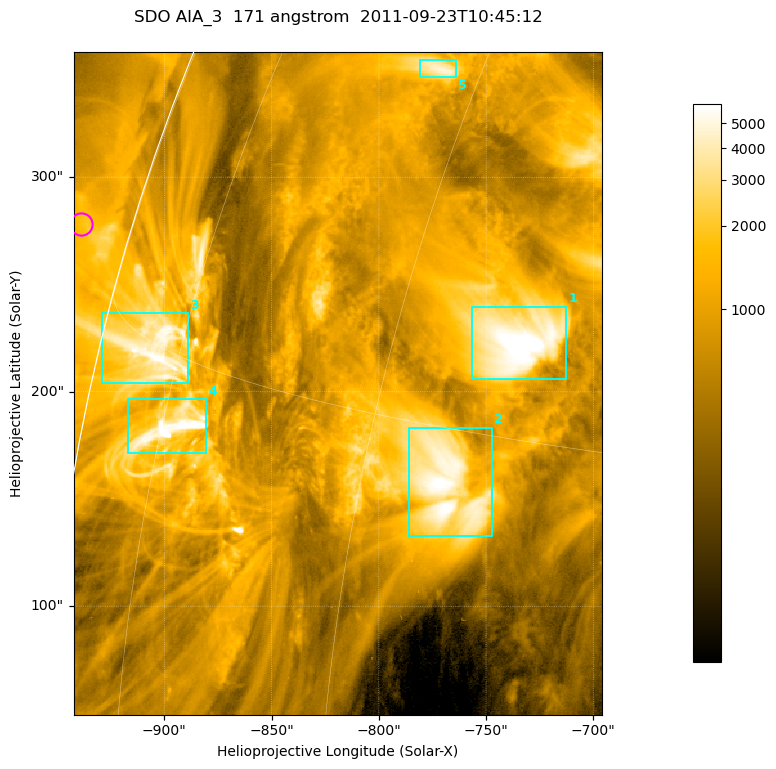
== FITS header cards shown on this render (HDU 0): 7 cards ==
TELESCOP= 'SDO     '           /
INSTRUME= 'AIA_3   '           /
WAVELNTH=                  171 /
WAVEUNIT= 'angstrom'           /
DATE-OBS= '2011-09-23T10:45:12.34' /
CTYPE1  = 'HPLN-TAN'           /
CTYPE2  = 'HPLT-TAN'           /

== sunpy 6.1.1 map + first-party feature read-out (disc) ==
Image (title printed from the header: SDO AIA_3  171 angstrom  2011-09-23T10:45:12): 411 x 515 px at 0.599 arcsec/px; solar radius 956 arcsec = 1595 px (partial field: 2.5% of the solar disc is inside the frame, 94% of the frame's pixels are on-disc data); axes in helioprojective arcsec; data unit not stated in the header (colour bar unlabelled)
Pointing: header CRPIX1/2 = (2051.64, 2049.57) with CRVAL1/2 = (0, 0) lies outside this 411 x 515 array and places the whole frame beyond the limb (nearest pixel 1.41 R_sun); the SolarSoft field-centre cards XCEN/YCEN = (-819.1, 203.9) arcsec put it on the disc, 1310 arcsec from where CRPIX/CRVAL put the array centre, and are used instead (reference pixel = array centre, CRVAL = XCEN/YCEN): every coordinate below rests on XCEN/YCEN
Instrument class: DISC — disc imager (sunpy class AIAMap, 171 A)
Bright regions (active regions / flare kernels): reference = the on-disc median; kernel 3 px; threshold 5 sigma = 2372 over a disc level ~805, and >= 1.15x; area >= 211 px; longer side >= 5 px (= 3 arcsec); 5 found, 5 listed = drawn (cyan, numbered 1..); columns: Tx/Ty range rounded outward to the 2 arcsec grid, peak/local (2 s.f.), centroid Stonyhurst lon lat
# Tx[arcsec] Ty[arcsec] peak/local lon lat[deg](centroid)
1 -758..-712 206..240 9.3 -54 +18
2 -786..-746 132..184 7.6 -56 +13
3 -930..-888 204..238 8.1 -78 +15
4 -918..-880 170..198 18 -74 +13
5 -782..-764 346..356 5.9 -63 +25
Off-limb structures (1.02-1.3 R_sun): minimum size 105 px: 1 found; the strongest spans PA ~75 deg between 1.02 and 1.03 R_sun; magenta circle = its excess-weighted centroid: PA ~75 deg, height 1.02 R_sun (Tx ~-938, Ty ~278 arcsec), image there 1.8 x the reference